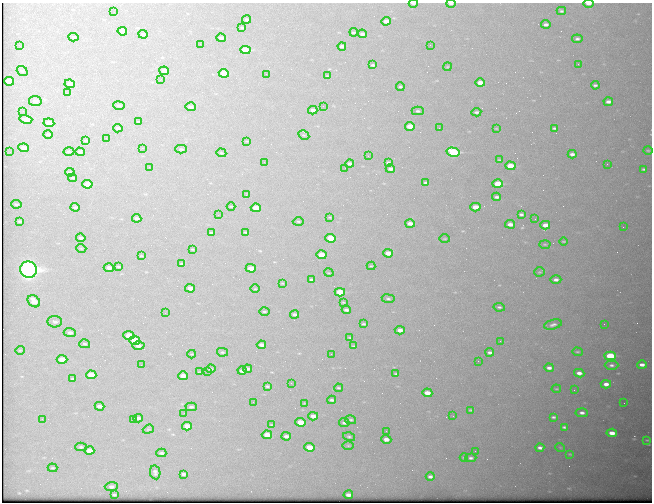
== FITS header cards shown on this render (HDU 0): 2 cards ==
NAXIS1  =                  650 / Width of table row in bytes
NAXIS2  =                  500 / Number of rows in table

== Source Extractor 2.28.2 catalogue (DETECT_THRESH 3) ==
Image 650 x 500 px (HDU 0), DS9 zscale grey, 1 PNG px = 1 image px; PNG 654 x 504 px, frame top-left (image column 1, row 500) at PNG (2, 3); each listed source drawn as its Kron ellipse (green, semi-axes under 4 px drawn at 4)
Background 581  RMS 3.1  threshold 9.39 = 3 sigma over >= 5 px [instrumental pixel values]
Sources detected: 227; all 227 listed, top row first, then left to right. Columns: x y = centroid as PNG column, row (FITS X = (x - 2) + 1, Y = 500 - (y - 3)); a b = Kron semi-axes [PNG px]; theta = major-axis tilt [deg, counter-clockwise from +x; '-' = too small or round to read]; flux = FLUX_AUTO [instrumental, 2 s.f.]
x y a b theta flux
413 3 4 2 - 640
451 4 5 3 - 370
588 4 5 3 - 1000
561 11 4 3 - 320
114 12 2 2 - 82
247 20 4 3 - 620
386 21 5 3 - 1700
546 24 4 3 - 620
242 28 3 3 - 240
122 31 5 3 - 2100
354 32 4 3 - 360
143 34 5 3 - 570
362 34 4 3 - 710
74 37 5 4 - 330
221 38 5 4 - 550
577 39 5 4 - 480
200 44 2 2 - 94
19 45 2 2 - 150
430 45 2 2 - 210
342 46 4 3 - 730
245 50 5 4 - 8500
578 64 2 2 - 96
373 65 4 3 - 320
447 67 4 3 - 180
22 71 6 4 -38 280
164 71 5 3 - 1800
224 73 5 4 - 4800
266 74 2 2 - 340
327 76 4 2 - 140
160 80 2 2 - 120
9 81 5 4 - 4200
480 83 5 4 - 2600
70 84 5 4 - 1500
595 85 4 3 - 400
400 87 4 3 - 280
67 93 4 3 - 190
35 101 6 5 - 1000
608 102 4 3 - 790
119 106 6 4 -9 400
323 106 2 2 - 210
190 107 5 4 - 690
313 110 4 3 - 940
23 111 2 2 - 140
418 111 6 4 -2 420
476 112 5 3 - 430
26 119 6 4 -15 1600
139 122 4 2 - 160
49 123 5 4 - 1400
410 126 5 4 - 4700
118 128 5 3 - 450
439 128 2 2 - 110
496 128 4 2 - 140
554 128 4 2 - 300
48 134 4 3 - 430
304 135 6 4 -31 250
106 138 2 2 - 120
86 141 4 2 - 240
247 141 4 3 - 160
23 148 5 4 - 1300
142 148 2 2 - 930
181 149 6 3 -1 320
648 150 5 3 - 180
10 152 2 2 - 110
69 152 5 3 - 250
80 152 5 3 - 540
453 152 6 4 -13 21000
221 153 5 4 - 230
572 154 4 3 - 680
368 156 2 2 - 97
499 160 4 3 - 200
264 162 3 3 - 110
388 162 3 3 - 270
350 164 4 3 - 880
607 164 2 2 - 330
510 166 5 4 - 5600
149 167 2 2 - 100
345 168 2 2 - 98
390 169 4 3 - 770
644 169 3 3 - 300
70 172 5 3 - 290
73 178 4 3 - 230
426 183 4 3 - 510
87 184 5 4 - 5000
498 184 5 4 - 8300
246 195 3 2 - 250
497 197 4 3 - 550
16 204 5 3 - 280
231 206 4 3 - 180
75 207 4 3 - 380
475 207 5 4 - 3100
256 208 5 4 - 4000
521 214 4 3 - 440
218 215 2 2 - 180
330 217 3 2 - 140
137 218 5 3 - 610
535 219 2 2 - 130
19 221 4 3 - 310
298 221 5 3 - 220
410 223 5 3 - 1500
510 224 5 4 - 1300
545 225 5 4 - 2000
623 227 2 2 - 370
246 232 3 2 - 220
211 233 4 3 - 410
81 238 5 3 - 540
331 238 5 4 - 8600
445 239 5 3 - 180
564 241 4 2 - 180
545 244 5 3 - 230
81 248 5 3 - 190
192 249 3 2 - 150
388 253 5 4 - 2700
321 255 5 4 - 4300
141 256 4 2 - 140
182 264 4 2 - 310
118 266 4 2 - 220
371 266 4 4 - 250
109 268 5 3 - 1100
251 268 5 4 - 2700
29 269 8 8 - 99000
539 272 5 4 - 270
329 273 5 3 - 170
311 279 3 3 - 350
556 280 5 4 - 770
282 283 4 2 - 160
190 288 5 3 - 1900
255 289 5 3 - 200
340 292 5 4 - 6600
388 299 6 4 -8 380
34 301 7 5 -41 2700
343 302 4 3 - 200
499 307 6 4 -9 360
346 310 4 3 - 640
264 311 5 2 - 230
165 313 2 2 - 110
295 314 4 3 - 540
55 322 7 5 -5 660
364 324 4 3 - 290
604 324 2 2 - 460
553 325 9 4 14 710
400 330 5 3 - 1300
70 332 6 4 -2 790
129 335 5 4 - 6000
350 338 3 2 - 180
135 340 5 4 - 9600
500 341 2 2 - 110
85 344 5 4 - 300
261 345 5 3 - 950
138 346 6 4 -1 1000
353 346 3 2 - 180
20 350 5 3 - 170
222 352 5 4 - 290
490 352 4 3 - 560
577 352 5 4 - 290
192 354 4 3 - 190
331 354 2 2 - 340
610 356 6 4 -2 12000
62 359 5 4 - 2800
478 361 2 2 - 340
141 365 2 2 - 150
611 365 7 4 0 590
642 365 5 3 - 1000
549 368 5 4 - 810
211 369 4 3 - 360
247 369 4 3 - 530
242 371 4 3 - 710
200 372 4 2 - 130
208 372 3 2 - 170
579 373 5 3 - 1100
396 374 4 2 - 270
91 375 5 4 - 4200
183 376 5 4 - 2100
73 379 4 3 - 340
291 383 3 2 - 180
606 384 5 4 - 1200
267 386 4 3 - 270
338 388 4 3 - 250
556 389 4 2 - 180
574 390 2 2 - 130
427 393 5 4 - 1900
332 400 4 3 - 430
253 402 2 2 - 140
304 403 3 3 - 170
624 403 2 2 - 81
99 406 5 3 - 950
191 407 5 3 - 470
471 410 3 2 - 220
184 413 3 2 - 220
582 413 6 4 -5 750
313 416 5 4 - 1500
453 416 2 2 - 140
553 417 4 3 - 380
138 418 4 4 - 620
42 419 2 2 - 280
133 419 3 2 - 270
351 420 5 4 - 340
300 422 5 4 - 4100
344 423 5 4 - 440
271 425 4 2 - 170
187 426 5 4 - 2500
564 427 4 3 - 380
148 429 6 4 20 240
386 431 2 2 - 570
612 433 5 4 - 2100
267 435 5 4 - 3100
286 436 5 3 - 720
349 437 6 4 -16 340
386 439 5 4 - 1200
647 440 3 3 - 170
348 445 5 3 - 240
81 447 6 4 1 420
310 447 5 4 - 3700
560 447 5 3 - 150
540 448 4 3 - 650
89 451 5 4 - 2000
475 451 2 2 - 490
161 453 5 3 - 440
570 454 3 3 - 180
464 458 4 3 - 210
471 458 5 4 - 490
52 468 5 3 - 270
155 472 7 5 -80 550
183 474 4 3 - 530
430 477 5 3 - 600
111 487 6 4 3 710
114 495 4 3 - 300
348 495 5 3 - 1100
At the frame edge (FLAGS 8, measured only in part): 3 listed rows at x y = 413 3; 451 4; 588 4